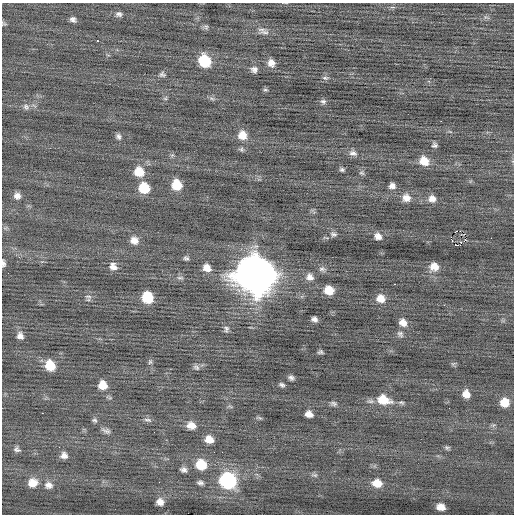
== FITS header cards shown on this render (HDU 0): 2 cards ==
NAXIS1  =                  512 / Axis length
NAXIS2  =                  512 / Axis length

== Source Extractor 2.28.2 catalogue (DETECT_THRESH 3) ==
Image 512 x 512 px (HDU 0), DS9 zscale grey, 1 PNG px = 1 image px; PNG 516 x 516 px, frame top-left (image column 1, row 512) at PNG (2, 3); no overlay
Background -0.0147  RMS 0.75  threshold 2.25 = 3 sigma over >= 5 px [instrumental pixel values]
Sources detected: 97; all 97 listed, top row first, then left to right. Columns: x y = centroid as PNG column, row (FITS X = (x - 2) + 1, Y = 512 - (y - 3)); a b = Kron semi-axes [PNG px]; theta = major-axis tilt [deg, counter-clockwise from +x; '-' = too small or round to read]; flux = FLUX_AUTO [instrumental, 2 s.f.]
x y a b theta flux
119 14 9 7 3 160
73 19 7 6 - 170
3 23 8 4 -20 83
206 27 8 6 -35 120
265 32 18 6 1 250
97 41 3 2 - 140
205 61 10 9 - 2300
271 63 9 8 - 360
254 69 9 8 - 220
162 74 8 7 - 140
325 78 9 5 -5 110
265 90 7 3 -8 66
165 98 6 5 - 79
212 98 9 4 -9 110
323 101 8 6 -10 130
26 107 10 8 -47 200
441 121 2 2 - 110
242 135 11 10 - 600
118 136 8 6 -61 160
434 145 6 5 - 120
241 149 7 6 - 100
353 153 12 8 -12 230
424 161 10 9 - 740
342 169 6 5 - 110
139 172 10 10 - 950
362 173 7 6 - 100
177 185 9 8 - 1200
392 186 6 6 - 230
144 188 10 9 - 1400
17 196 9 8 - 270
406 198 10 9 - 410
432 199 9 8 - 330
5 228 7 4 33 84
456 231 2 2 - 110
460 231 2 2 - 210
333 234 10 7 -14 160
378 236 9 7 -42 270
451 238 5 3 - 780
491 238 2 2 - 34
134 240 10 9 - 410
465 240 3 2 - 160
456 245 6 3 -9 150
19 257 3 3 - 80
186 258 6 6 - 110
3 263 8 4 -85 150
113 266 11 9 -48 330
434 267 10 9 - 510
207 268 9 8 - 460
322 269 10 7 -2 180
8 273 2 2 - 31
256 275 16 14 -35 140000
310 277 10 9 - 300
180 278 10 4 0 120
395 284 3 2 - 120
329 290 8 7 - 810
88 296 11 5 -4 160
147 297 9 9 - 1600
380 298 9 9 - 490
314 319 6 5 - 190
403 322 9 8 - 380
226 329 10 6 -83 150
400 334 9 6 -46 140
20 336 9 8 - 270
320 352 5 3 - 93
150 362 7 6 - 99
453 364 8 5 18 77
50 365 10 8 -65 1200
196 367 9 6 -39 150
291 378 5 5 - 150
103 385 9 9 - 700
282 385 6 4 -25 120
466 394 8 8 - 460
110 398 7 4 -18 78
383 400 14 9 -15 1200
505 402 8 8 - 810
333 403 9 6 -9 130
401 403 9 5 -21 97
309 414 7 6 - 320
259 418 9 4 -15 78
94 420 7 5 -21 110
148 420 12 5 -12 160
191 425 9 7 -14 520
106 431 12 6 -19 190
209 439 8 7 - 540
447 448 7 5 -18 95
17 449 8 7 - 160
64 455 8 8 - 270
201 465 10 9 - 1200
183 470 7 5 -11 180
314 475 9 6 -7 120
228 481 11 10 - 7400
33 483 11 10 - 600
200 483 7 5 -4 150
377 483 10 8 -10 680
49 485 11 9 -22 320
160 502 6 6 - 310
441 507 8 6 -11 450
At the frame edge (FLAGS 8, measured only in part): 2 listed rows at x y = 3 23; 3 263